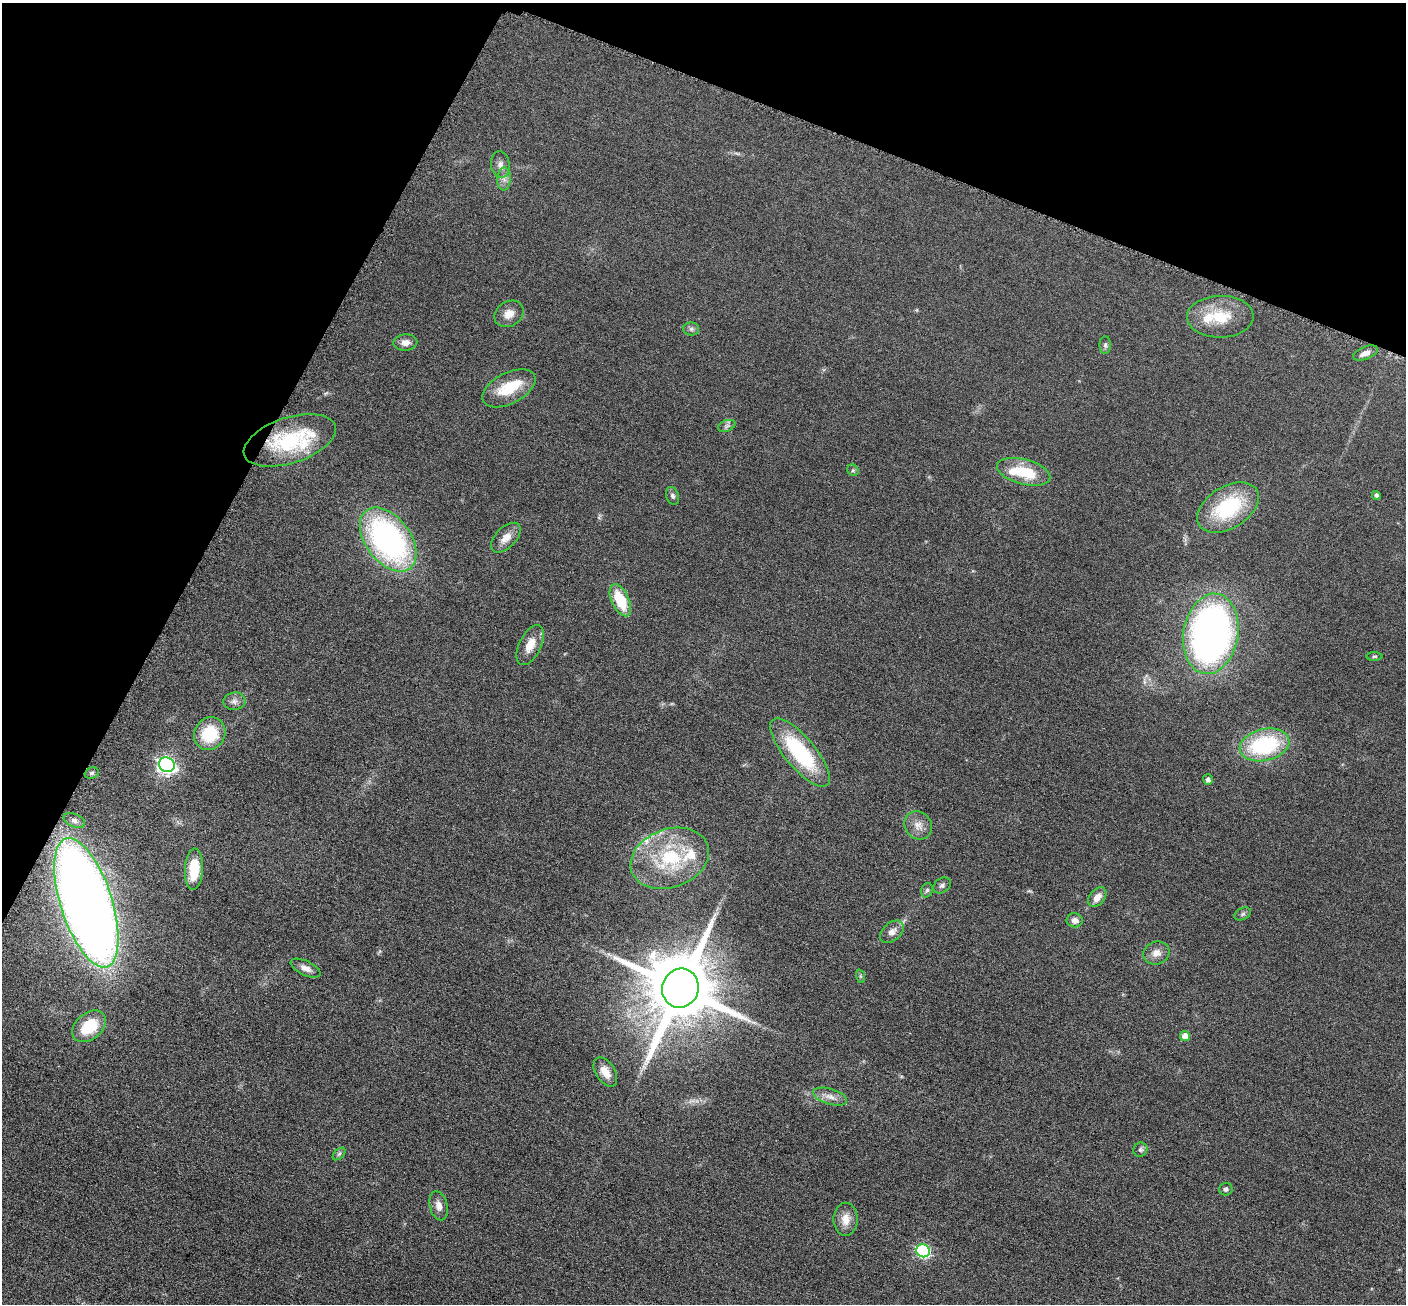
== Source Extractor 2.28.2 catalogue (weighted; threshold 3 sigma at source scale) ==
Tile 2 of 4 x 4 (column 2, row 1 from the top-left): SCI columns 1419-2822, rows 4062-5363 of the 5650 x 5662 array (HDU 1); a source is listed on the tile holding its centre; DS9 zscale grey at full resolution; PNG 1408 x 1306 px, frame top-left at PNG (2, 3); each listed source drawn as its Kron ellipse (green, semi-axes under 4 px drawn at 4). Shown black and unused: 21% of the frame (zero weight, under 3 of 6 exposures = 2% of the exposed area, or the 3 px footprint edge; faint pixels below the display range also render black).
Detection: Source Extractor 2.28.2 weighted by HDU 2 'WHT'; one run over the whole footprint, this tile lists its part. Background 0.0814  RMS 0.0096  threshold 0.0393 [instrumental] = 3 sigma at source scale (4.09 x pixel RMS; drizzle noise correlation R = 1.36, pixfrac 0.8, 0.05/0.05 arcsec/px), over >= 5 px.
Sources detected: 62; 1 too faint to see at this stretch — neither listed nor drawn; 7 inside a brighter listed object's ellipse — not listed separately; the other 54 listed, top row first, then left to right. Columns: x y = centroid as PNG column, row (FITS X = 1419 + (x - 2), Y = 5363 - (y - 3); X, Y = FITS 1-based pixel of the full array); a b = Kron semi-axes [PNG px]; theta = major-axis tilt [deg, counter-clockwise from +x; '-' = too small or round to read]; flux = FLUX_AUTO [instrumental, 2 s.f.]
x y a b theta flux
500 165 13 9 -82 5.2
504 179 11 7 85 4.3
509 314 15 12 33 9.3
1220 317 33 21 1 32
691 329 8 6 0 2.3
405 342 12 8 2 6.4
1105 345 9 5 89 2.2
1365 353 13 6 23 6.1
509 388 29 15 27 30
727 426 9 5 20 2.4
290 440 48 22 18 68
853 470 6 5 - 1.4
1024 472 27 12 -15 34
1376 495 4 4 - 2
672 496 9 6 -71 2.6
1228 508 34 21 32 66
506 538 18 10 45 9.6
388 540 36 22 -53 230
620 600 17 8 -65 32
1211 634 40 27 80 400
530 645 21 11 64 13
1374 656 8 4 0 1.3
234 701 11 8 4 4.5
210 734 17 15 57 37
1264 745 25 16 13 88
800 753 42 15 -50 76
167 765 8 7 - 330
92 773 7 5 20 1.6
1208 779 5 5 - 3.2
74 820 11 6 -25 3.7
918 825 15 13 -45 8.6
670 858 40 29 20 65
194 869 20 9 87 27
942 885 9 7 35 2.7
927 890 7 5 71 2
1097 897 11 7 51 7.6
86 903 67 26 -72 1400
1243 914 9 5 28 2.1
1075 920 8 7 - 4.6
892 932 14 9 40 6.5
1156 953 13 11 17 7.5
306 968 16 7 -25 6
860 976 7 4 -72 1.4
680 988 20 18 70 9300
89 1026 19 13 40 31
1185 1036 5 5 - 8.8
605 1072 16 9 -57 9.4
830 1097 17 8 -16 7.1
1140 1150 7 6 - 2.2
339 1154 7 4 45 1.7
1226 1189 7 6 - 2.3
439 1206 15 9 -76 6.1
846 1219 16 12 -90 11
923 1251 7 6 - 140
Overlapping masked pixels (flux is a lower limit): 1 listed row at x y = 290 440